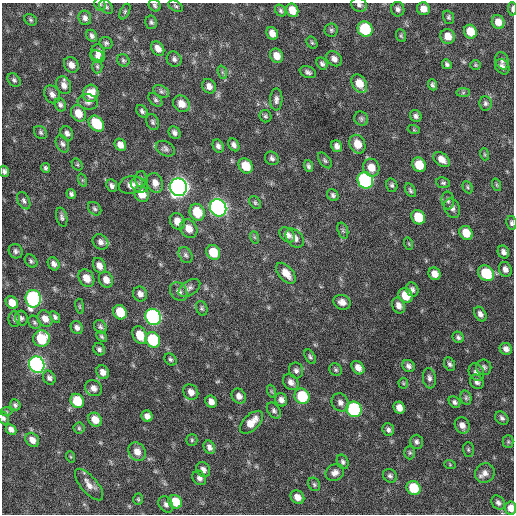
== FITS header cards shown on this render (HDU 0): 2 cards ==
NAXIS1  =                  512 / Axis length
NAXIS2  =                  512 / Axis length

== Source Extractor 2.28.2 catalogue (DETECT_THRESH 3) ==
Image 512 x 512 px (HDU 0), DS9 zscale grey, 1 PNG px = 1 image px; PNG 516 x 516 px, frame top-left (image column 1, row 512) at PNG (2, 3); each listed source drawn as its Kron ellipse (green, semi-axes under 4 px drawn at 4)
Background 286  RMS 18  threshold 54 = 3 sigma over >= 5 px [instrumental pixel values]
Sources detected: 227; all 227 listed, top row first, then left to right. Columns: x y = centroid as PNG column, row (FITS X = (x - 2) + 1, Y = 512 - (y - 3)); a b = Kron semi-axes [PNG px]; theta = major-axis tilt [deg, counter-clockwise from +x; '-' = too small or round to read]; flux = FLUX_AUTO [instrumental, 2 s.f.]
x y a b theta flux
100 4 7 5 -68 2200
155 5 6 5 - 2500
359 5 8 6 -23 3500
176 6 8 5 -27 2100
106 7 8 6 -48 2600
398 9 7 6 - 3900
423 9 6 6 - 8600
512 9 7 3 -87 3000
292 10 7 6 - 15000
125 11 8 4 64 2200
281 11 6 5 - 2400
448 17 7 5 -71 2100
85 18 7 6 - 4700
31 20 6 5 - 2100
151 22 7 6 - 2600
498 22 7 6 - 12000
365 29 8 7 - 72000
331 30 6 6 - 2600
470 32 7 6 - 22000
272 33 7 5 -62 8700
92 36 6 5 - 3300
401 36 6 5 - 1900
448 36 7 7 - 14000
106 43 6 6 - 2500
312 43 6 5 - 1900
158 48 8 6 -56 8700
98 52 8 7 - 6300
277 56 7 6 - 12000
98 57 7 6 - 3600
174 59 8 7 - 3700
334 59 8 6 -37 5800
123 60 6 5 - 2400
502 61 9 6 -69 4000
322 64 6 5 - 3100
447 64 5 4 - 2800
71 65 8 7 - 7500
475 65 5 5 - 1500
97 66 7 5 -89 2300
502 67 8 6 -54 5200
222 72 7 4 -71 2100
308 72 8 5 -22 3800
14 80 8 5 -46 2900
359 84 10 7 -58 18000
64 85 9 7 -69 7000
433 85 5 4 - 2900
209 86 8 6 -57 6400
161 91 8 5 -29 3200
91 93 9 8 - 21000
463 93 7 4 1 1900
52 94 9 7 -59 5800
276 99 11 6 89 4700
155 100 8 5 -45 2500
88 102 10 7 -8 4700
485 103 7 6 - 3000
181 104 9 7 -45 11000
60 105 7 5 -63 3200
142 111 7 5 -51 3000
78 113 9 7 -60 16000
265 116 6 5 - 2300
416 116 6 5 - 3200
361 119 7 6 - 2700
153 122 8 6 -68 2700
96 124 9 6 -47 40000
414 130 6 4 -18 1400
41 132 7 5 -47 2500
67 133 7 6 - 4300
174 133 6 5 - 4100
62 144 9 6 -63 3600
357 144 9 7 -66 15000
120 145 6 5 - 7900
234 145 7 5 -57 4200
218 146 7 5 -65 4000
337 146 6 5 - 5500
165 149 10 7 -28 3700
484 154 6 4 -71 1500
272 158 7 6 - 3400
442 159 9 6 -41 9100
325 160 9 5 -53 2600
77 165 6 5 - 1700
419 165 7 6 - 24000
246 166 8 6 -51 24000
308 166 6 4 -71 2800
45 168 5 4 - 2500
371 168 9 8 - 13000
4 171 5 4 - 3200
141 179 8 5 -89 2500
82 180 7 4 -71 1800
365 180 8 7 - 230000
155 183 10 8 -69 9100
443 183 7 5 -10 2400
131 185 12 9 14 9300
139 185 9 7 -30 4300
392 185 6 5 - 2600
497 185 6 4 -71 1400
112 186 6 5 - 3700
179 187 9 8 - 890000
468 187 6 4 -62 1700
410 190 7 4 -59 2500
71 194 5 4 - 2800
142 194 8 7 - 16000
333 195 6 5 - 2800
448 200 9 6 -86 3300
24 201 9 5 -62 3700
255 203 7 5 -51 2300
218 208 9 8 - 500000
452 208 10 7 -66 5300
95 209 8 5 -46 2600
197 212 9 7 -66 35000
62 217 10 5 -76 3100
418 217 7 6 - 32000
177 221 9 7 -61 12000
512 223 7 5 -78 2800
189 229 10 8 -55 12000
343 230 8 5 -71 2500
466 233 7 6 - 21000
287 235 9 6 -43 7100
254 237 6 4 -70 1600
295 238 11 7 -48 7700
100 242 8 7 - 5200
409 244 6 4 -72 1400
16 251 7 6 - 3500
213 252 8 6 -57 29000
503 252 6 5 - 4600
186 255 8 6 -61 3100
31 261 7 5 -50 2500
54 264 7 5 -57 4800
99 266 8 6 -63 7800
505 269 7 6 - 5800
286 273 12 7 -49 14000
486 273 9 7 -44 47000
435 274 6 6 - 10000
86 278 9 7 -56 11000
106 280 8 6 -62 9200
189 288 12 7 34 5100
412 289 7 6 - 3800
179 292 10 8 -53 5700
140 294 7 7 - 6000
405 295 8 6 -57 21000
33 299 9 7 -82 240000
342 302 9 7 -19 7500
12 303 7 5 -46 14000
80 306 7 4 -81 1400
398 306 8 6 -67 6400
202 308 7 5 -70 2300
120 312 7 6 - 31000
480 314 8 5 -58 5000
55 317 6 4 -57 2800
153 317 8 7 - 320000
21 318 7 6 - 3000
14 319 8 5 90 2500
45 319 9 6 -55 8700
35 322 7 5 -54 2300
100 327 7 6 - 2700
77 328 7 5 -55 4600
140 335 9 6 -66 19000
102 336 6 4 -41 2100
458 337 6 5 - 2800
41 338 8 8 - 42000
153 340 8 7 - 73000
99 349 6 5 - 3000
506 349 6 5 - 5200
310 357 8 4 -59 2400
170 359 7 5 -43 2500
450 364 7 5 -65 3000
37 365 8 7 - 430000
408 366 6 5 - 3800
484 367 8 7 - 3600
358 368 7 5 -52 7200
296 370 8 7 - 4000
336 370 7 6 - 2300
103 372 7 6 - 6800
476 372 9 7 -58 6000
49 378 7 6 - 3600
429 378 10 6 -82 4600
291 382 9 7 -46 6100
477 382 8 6 -56 4500
403 383 5 5 - 1500
93 388 9 7 -40 6400
271 391 6 4 -71 1500
191 392 8 7 - 7600
239 396 8 6 -52 6600
302 396 8 7 - 52000
466 398 7 5 -77 2400
281 400 7 6 - 5500
77 401 7 6 - 41000
211 402 6 5 - 7300
340 402 9 8 - 5500
455 402 6 5 - 3200
15 405 6 5 - 2600
399 408 6 5 - 8500
354 409 8 7 - 150000
274 411 9 6 -54 3300
6 412 6 4 -1 1600
147 416 5 5 - 6000
3 418 6 5 - 2500
502 418 7 6 - 3300
95 420 7 6 - 15000
252 422 14 7 44 15000
462 425 8 7 - 6900
79 428 5 5 - 1700
11 429 6 4 -43 5100
388 430 6 5 - 3400
32 440 8 6 -49 8500
192 440 5 5 - 1900
417 442 7 6 - 3200
508 442 6 5 - 1900
209 447 7 5 -63 4700
468 450 7 5 -89 2100
137 452 10 8 -56 11000
410 453 7 5 -90 2100
71 457 6 3 -71 1200
343 462 7 5 -65 3000
450 465 6 3 -20 1200
203 470 8 6 -54 5300
335 473 9 8 - 6200
485 473 10 9 - 7100
390 476 7 6 - 3200
199 478 8 6 -50 4200
314 484 7 5 -59 2200
89 485 19 8 -50 9800
414 488 7 6 - 40000
297 497 7 6 - 9200
138 499 5 4 - 1500
175 502 7 6 - 26000
498 503 8 6 -49 3400
166 504 9 6 -57 4000
511 508 6 5 - 11000
At the frame edge (FLAGS 8, measured only in part): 7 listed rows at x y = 100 4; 359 5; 512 9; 4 171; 512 223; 3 418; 511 508